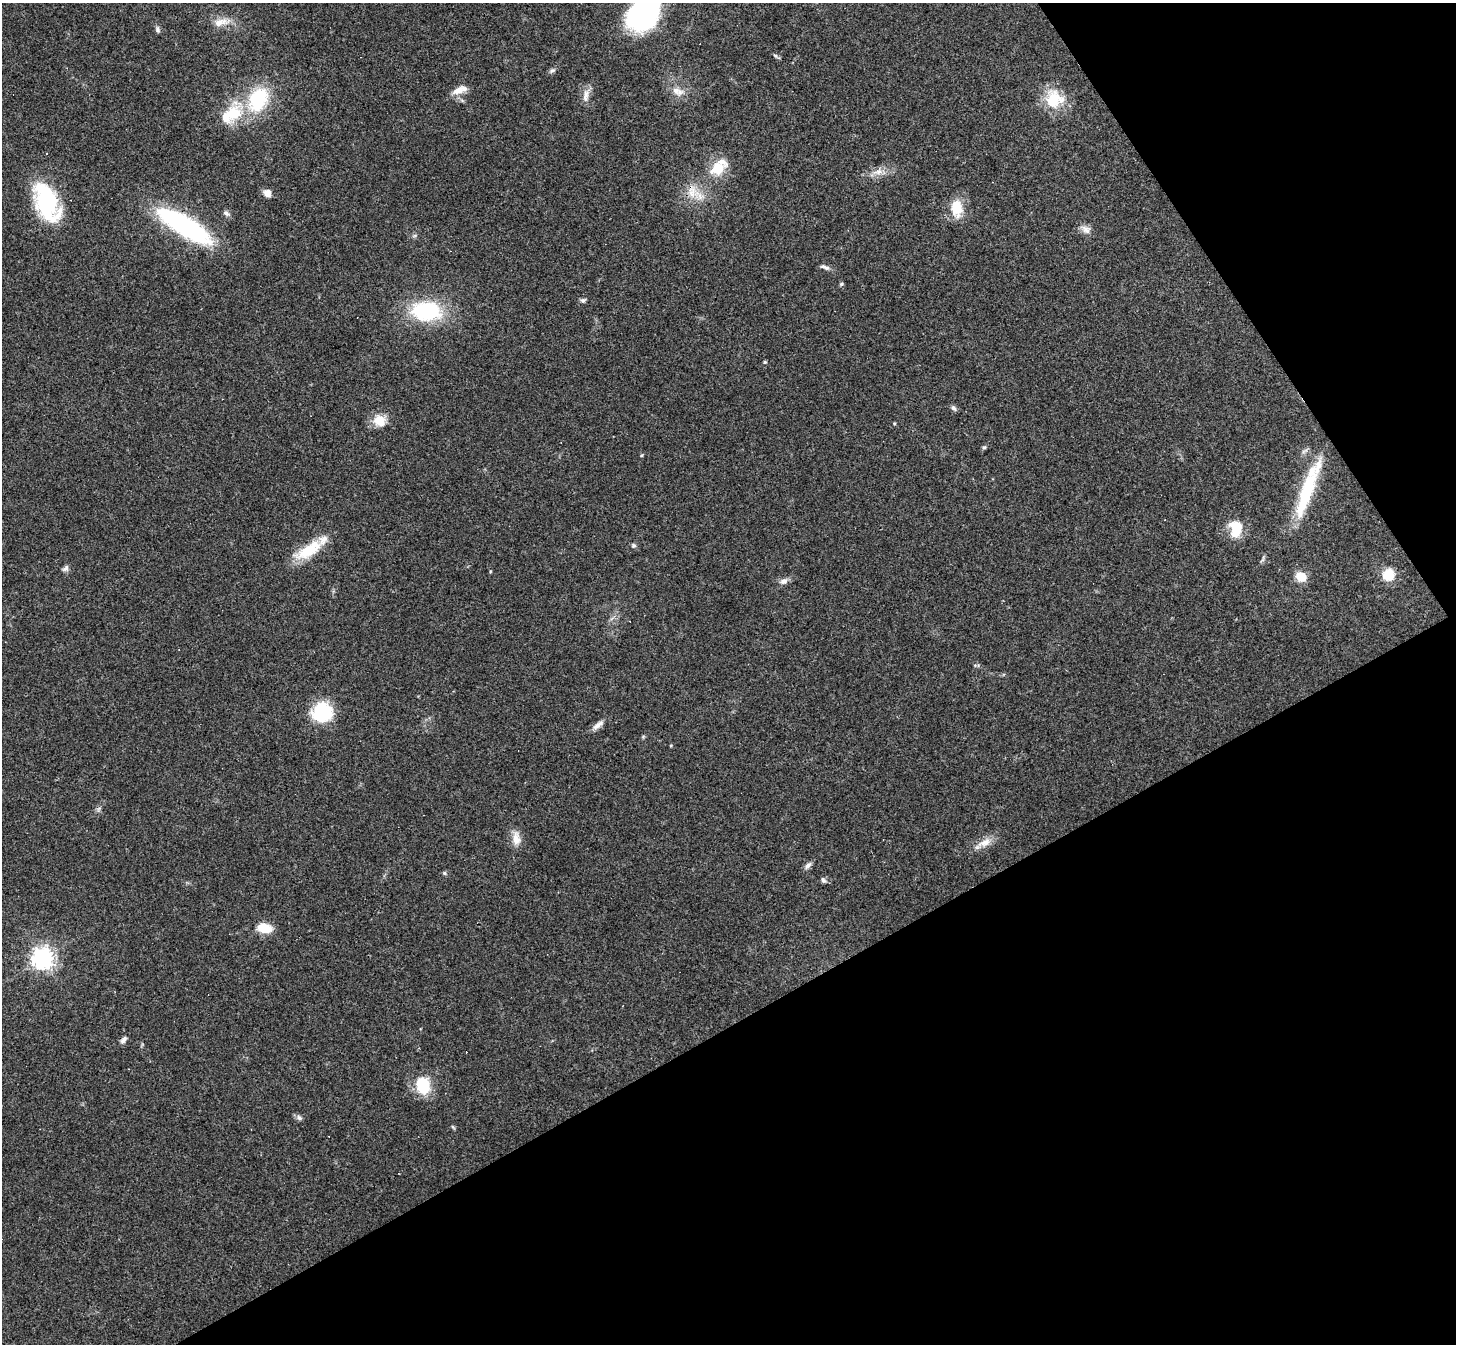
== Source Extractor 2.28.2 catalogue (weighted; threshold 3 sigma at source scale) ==
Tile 12 of 4 x 4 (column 4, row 3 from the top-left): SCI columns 4365-5818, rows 1496-2837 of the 5818 x 5810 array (HDU 1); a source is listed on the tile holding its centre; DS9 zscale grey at full resolution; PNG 1458 x 1346 px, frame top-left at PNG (2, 3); no overlay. Shown black and unused: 31% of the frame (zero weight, under 3 of 4 exposures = <1% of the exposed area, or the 3 px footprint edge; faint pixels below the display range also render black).
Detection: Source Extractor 2.28.2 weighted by HDU 2 'WHT'; one run over the whole footprint, this tile lists its part. Background 0.0538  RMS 0.0051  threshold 0.0228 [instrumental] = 3 sigma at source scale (4.5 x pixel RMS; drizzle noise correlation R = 1.50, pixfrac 1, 0.05/0.05 arcsec/px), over >= 5 px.
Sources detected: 59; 2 inside a brighter object's white glare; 2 cosmic-ray / hot-pixel residue — not listed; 1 inside a brighter listed object's ellipse — not listed separately; the other 54 listed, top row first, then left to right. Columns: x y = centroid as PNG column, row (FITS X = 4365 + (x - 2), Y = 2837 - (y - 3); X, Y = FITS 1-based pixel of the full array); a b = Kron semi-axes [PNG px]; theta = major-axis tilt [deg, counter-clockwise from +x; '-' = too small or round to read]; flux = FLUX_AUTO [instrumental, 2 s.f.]
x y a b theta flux
643 15 33 23 49 110
221 22 26 9 11 6.7
158 29 8 5 -75 1.3
775 56 7 4 -31 0.78
552 70 9 5 30 1.2
460 90 20 8 19 5.2
676 91 13 10 -13 4.3
586 95 20 8 82 3.8
258 99 31 21 62 32
1054 99 25 23 -47 17
233 113 25 21 44 18
46 153 3 3 - 2.3
718 168 21 14 28 13
878 172 17 8 17 4.5
692 192 21 10 87 7
268 193 7 7 - 4.6
46 202 38 20 -68 56
956 208 23 15 -87 11
226 213 10 6 -38 1.5
185 226 62 18 -31 81
1086 229 14 10 -32 3.3
825 267 13 5 -18 1.9
841 284 6 5 - 0.77
583 300 7 6 - 1.2
426 311 25 16 -4 49
765 362 4 4 - 0.68
954 408 8 6 -48 1.3
380 421 16 15 - 8.1
894 423 4 3 - 0.59
984 447 6 5 - 0.8
642 455 5 3 - 0.5
1307 489 72 16 67 34
1236 528 19 14 -86 13
633 545 6 6 - 1
309 550 40 14 31 17
1263 559 10 3 79 0.96
65 568 9 6 44 1.6
1388 574 12 11 - 10
1301 577 9 8 - 9.2
784 581 11 8 24 2.4
322 712 20 19 - 30
598 725 18 6 37 3.1
643 737 6 4 20 0.6
516 838 19 10 -86 5.2
984 843 23 9 24 5.6
808 865 12 6 48 1.9
444 873 6 5 - 0.75
823 880 8 5 -45 1.3
264 928 15 10 -6 10
42 958 7 7 - 360
124 1040 10 5 43 1.7
423 1085 22 17 -76 16
299 1118 9 6 -48 1.4
453 1127 7 3 -53 0.64
Overlapping masked pixels (flux is a lower limit): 1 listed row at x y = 692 192
Isophote crosses this tile's border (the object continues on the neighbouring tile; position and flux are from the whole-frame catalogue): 1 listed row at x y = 643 15